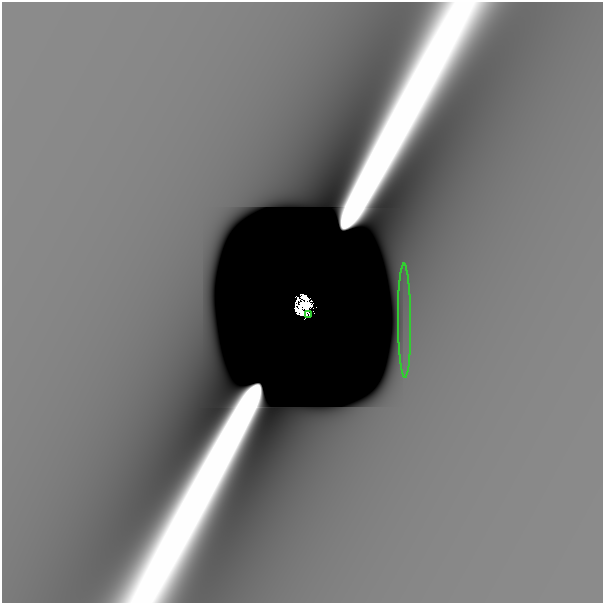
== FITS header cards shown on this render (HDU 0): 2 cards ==
NAXIS1  =                  601
NAXIS2  =                  601

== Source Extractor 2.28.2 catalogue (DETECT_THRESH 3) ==
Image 601 x 601 px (HDU 0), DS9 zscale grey, 1 PNG px = 1 image px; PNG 605 x 605 px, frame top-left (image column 1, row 601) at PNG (2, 2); each listed source drawn as its Kron ellipse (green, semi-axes under 4 px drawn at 4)
Background -4.19e-09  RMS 9.2e-10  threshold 2.75e-09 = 3 sigma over >= 5 px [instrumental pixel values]
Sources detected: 6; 4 with non-positive FLUX_AUTO (blend fragments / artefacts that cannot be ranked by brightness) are neither listed nor drawn; the other 2 listed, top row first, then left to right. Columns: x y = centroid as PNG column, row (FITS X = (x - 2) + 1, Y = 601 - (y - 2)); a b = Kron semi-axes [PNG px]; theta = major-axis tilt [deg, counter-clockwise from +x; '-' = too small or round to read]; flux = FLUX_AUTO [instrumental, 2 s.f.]
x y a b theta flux
309 315 3 2 - 4.3e-03
405 321 57 6 -90 2.7e-06
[4 non-positive-flux detections neither listed nor drawn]